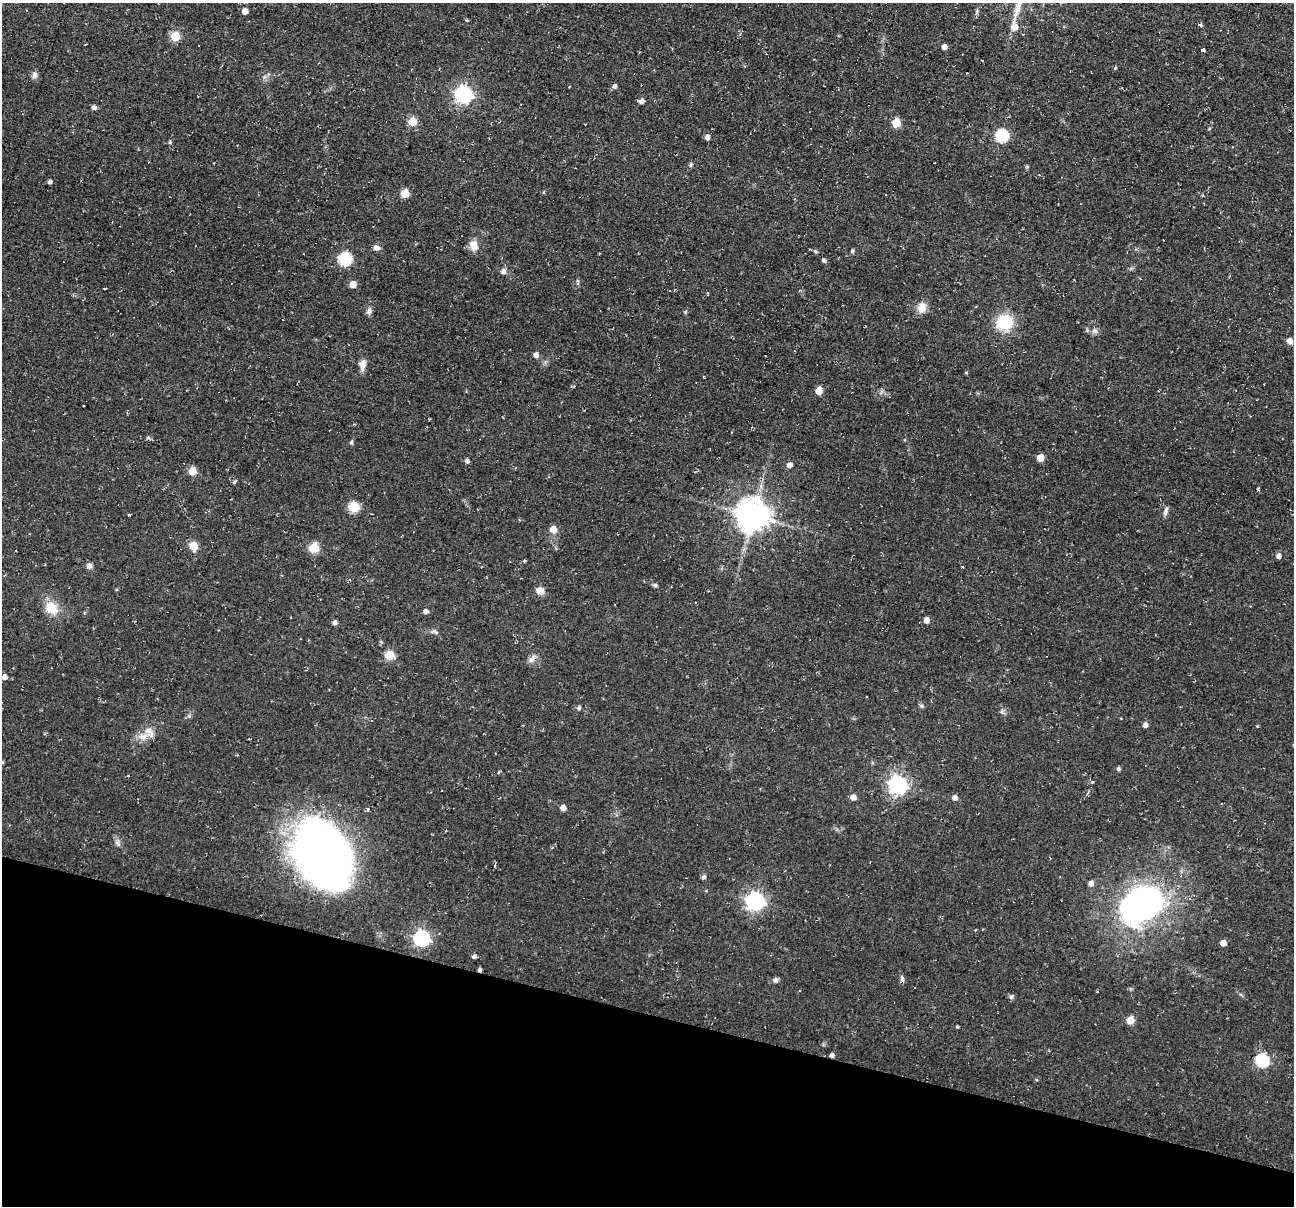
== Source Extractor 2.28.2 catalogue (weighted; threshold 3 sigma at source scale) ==
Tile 15 of 4 x 4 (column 3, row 4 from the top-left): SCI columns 2591-3882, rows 162-1365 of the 5174 x 5222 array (HDU 1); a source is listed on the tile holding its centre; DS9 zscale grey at full resolution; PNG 1296 x 1208 px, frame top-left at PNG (2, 3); no overlay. Shown black and unused: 16% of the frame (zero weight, under 2 of 3 exposures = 2% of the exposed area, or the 3 px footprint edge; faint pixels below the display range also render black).
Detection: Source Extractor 2.28.2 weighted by HDU 2 'WHT'; one run over the whole footprint, this tile lists its part. Background 0.0471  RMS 0.008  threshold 0.0362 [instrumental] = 3 sigma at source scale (4.5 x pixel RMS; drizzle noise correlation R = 1.50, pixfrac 1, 0.05/0.05 arcsec/px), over >= 5 px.
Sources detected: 96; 1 cosmic-ray / hot-pixel residue — not listed; the other 95 listed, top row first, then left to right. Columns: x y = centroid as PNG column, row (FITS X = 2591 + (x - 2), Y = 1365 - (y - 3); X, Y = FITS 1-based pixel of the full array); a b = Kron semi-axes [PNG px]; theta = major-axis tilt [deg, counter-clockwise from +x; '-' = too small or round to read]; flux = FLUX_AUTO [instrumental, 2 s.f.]
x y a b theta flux
245 11 4 4 - 6.4
466 20 4 4 - 0.9
1200 24 4 4 - 1.3
1014 27 11 8 -83 7.2
175 36 5 5 - 30
944 47 5 5 - 4.1
1203 50 4 3 - 1.7
1115 68 5 3 - 0.88
34 75 9 6 67 2.8
614 86 5 5 - 2.3
463 94 7 7 - 260
641 101 5 4 - 3.9
94 107 5 4 - 3
412 121 5 5 - 20
896 123 5 5 - 25
1002 136 6 6 - 79
707 137 5 4 - 4
170 142 5 4 - 0.94
691 165 5 5 - 1.5
1027 166 5 4 - 0.93
49 182 4 4 - 2.2
405 193 5 5 - 19
1203 196 4 3 - 0.75
474 246 13 9 -71 7.6
376 248 10 6 -9 2.9
815 251 6 4 -19 1.1
852 251 6 4 49 1.2
345 259 6 6 - 86
824 260 5 5 - 1.7
503 271 7 6 - 2.8
353 284 5 5 - 9.5
105 288 3 3 - 1.3
922 308 13 11 85 7
369 311 10 6 84 2.8
685 312 6 3 72 0.89
1005 322 17 16 - 28
1095 331 7 5 -43 2.2
1290 341 5 5 - 4.7
536 355 5 5 - 3.7
363 364 13 8 83 5.1
966 373 5 3 - 0.68
819 391 5 5 - 11
351 442 6 4 89 1.1
1040 457 5 5 - 14
467 461 5 4 - 2.2
789 465 5 5 - 4.2
192 471 5 5 - 15
234 482 6 4 45 0.99
354 507 6 5 - 44
1166 511 12 5 72 2.7
752 516 9 9 - 1400
553 529 5 5 - 9.8
193 546 5 5 - 20
314 548 6 5 - 35
1278 556 5 5 - 3.7
524 561 4 4 - 0.96
89 566 7 6 - 3.3
655 585 5 5 - 1.6
116 590 5 3 - 0.75
540 590 9 8 - 5.7
51 608 17 13 -54 14
425 611 5 5 - 2.8
926 620 5 4 - 5.5
335 623 5 5 - 2.4
434 632 12 4 -7 2.1
389 655 6 5 - 29
532 659 13 6 47 3.5
4 677 5 5 - 3.7
921 706 6 4 18 1.1
579 708 6 5 - 1.4
1145 725 5 5 - 3
149 732 17 10 -47 6.9
1118 769 5 4 - 1.7
898 785 7 7 - 330
853 797 5 5 - 4.5
955 798 5 5 - 3.8
563 808 5 5 - 4.9
368 809 5 3 - 1
117 842 10 4 -59 2.1
322 851 57 42 -64 580
703 877 5 5 - 2.2
1091 883 5 5 - 3.9
755 901 7 7 - 310
1141 904 37 28 35 290
421 938 7 7 - 220
1223 943 5 5 - 7.2
474 956 4 4 - 2.4
479 970 5 4 - 1.4
902 978 8 5 -74 2
775 980 5 5 - 2.9
1011 996 7 5 68 1.6
1130 1020 5 5 - 16
957 1027 3 3 - 0.91
832 1055 4 4 - 2.4
1262 1060 6 6 - 96
Overlapping masked pixels (flux is a lower limit): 2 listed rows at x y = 479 970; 832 1055